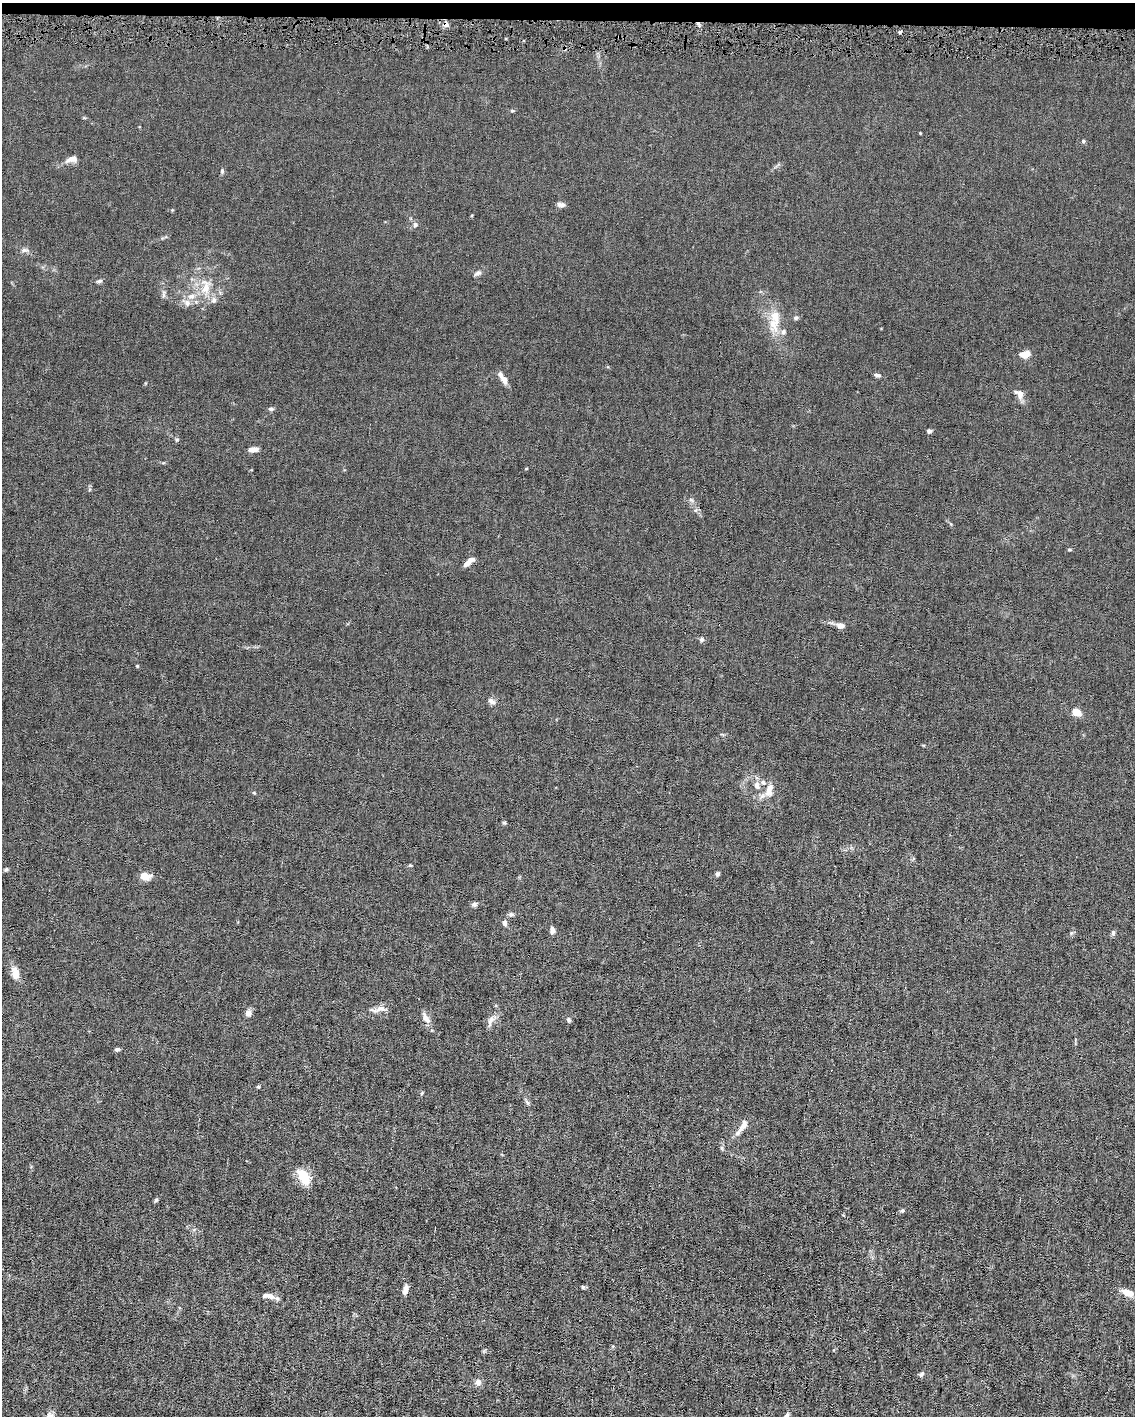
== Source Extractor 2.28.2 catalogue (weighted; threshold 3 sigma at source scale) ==
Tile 2 of 4 x 3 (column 2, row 1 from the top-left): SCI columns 1133-2265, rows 2935-4348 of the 4530 x 4563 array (HDU 1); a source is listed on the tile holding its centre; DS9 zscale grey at full resolution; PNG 1137 x 1418 px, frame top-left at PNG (2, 3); no overlay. Shown black and unused: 1% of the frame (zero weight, under 4 of 8 exposures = <1% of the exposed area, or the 3 px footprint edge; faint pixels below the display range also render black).
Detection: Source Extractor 2.28.2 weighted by HDU 2 'WHT'; one run over the whole footprint, this tile lists its part. Background 0.0155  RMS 0.0024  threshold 0.00961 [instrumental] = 3 sigma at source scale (4.09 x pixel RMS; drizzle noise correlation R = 1.36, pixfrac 0.8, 0.05/0.05 arcsec/px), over >= 5 px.
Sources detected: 77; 3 cosmic-ray / hot-pixel residue — not listed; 5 inside a brighter listed object's ellipse — not listed separately; the other 69 listed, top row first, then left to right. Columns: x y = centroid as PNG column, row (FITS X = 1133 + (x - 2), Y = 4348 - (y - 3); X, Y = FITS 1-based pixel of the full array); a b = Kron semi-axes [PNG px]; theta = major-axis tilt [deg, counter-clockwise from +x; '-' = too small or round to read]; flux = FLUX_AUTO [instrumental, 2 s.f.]
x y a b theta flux
900 32 5 3 - 0.25
968 58 3 3 - 0.56
512 111 5 3 - 0.24
920 133 3 3 - 0.16
1083 141 5 4 - 0.31
71 159 16 8 13 1.3
222 171 6 5 - 0.32
561 204 10 6 -5 0.72
415 224 7 6 - 0.55
24 250 6 6 - 0.51
478 273 11 5 26 0.6
99 281 8 4 15 0.43
206 287 25 13 -86 4.1
164 294 10 4 89 0.52
191 296 11 6 11 1.1
187 303 10 7 -75 0.95
796 318 6 5 - 0.39
774 320 35 13 84 4.5
1025 354 11 7 15 2.1
877 375 8 5 -11 0.56
504 380 12 7 -59 1.1
1019 394 14 9 -49 1.5
271 409 8 5 -8 0.36
929 431 5 5 - 0.47
177 440 6 6 - 0.32
255 449 8 7 - 0.85
526 469 4 3 - 0.15
1069 550 6 3 0 0.24
469 562 13 5 41 1.5
841 626 11 7 -8 0.99
702 639 6 6 - 0.43
137 666 4 4 - 0.19
492 701 10 6 -31 0.82
1076 712 6 5 - 3.3
757 786 12 8 -81 1.2
769 790 21 10 76 2.1
254 793 5 3 - 0.19
504 823 6 5 - 0.3
410 865 5 3 - 0.19
6 870 6 4 48 0.31
717 874 6 4 55 0.43
145 876 12 8 -12 2
474 904 7 5 15 0.55
511 914 6 6 - 0.42
505 923 7 5 -78 0.63
552 930 7 5 -89 0.79
1113 932 7 5 87 0.43
1071 933 6 4 72 0.31
15 973 14 8 -76 2.1
379 1009 23 7 13 1.5
248 1013 8 7 - 0.99
426 1018 16 7 -57 1.4
491 1019 10 7 62 0.99
569 1020 6 5 - 0.37
117 1049 6 5 - 0.42
258 1087 5 4 - 0.24
422 1093 6 3 71 0.2
743 1126 20 8 60 1.8
722 1148 6 4 -71 0.32
304 1177 21 11 -58 4.1
156 1200 5 5 - 0.3
902 1210 6 5 - 0.32
583 1287 5 5 - 0.31
405 1290 12 6 78 1.1
1128 1293 14 7 -23 2
270 1296 14 7 -18 1.4
921 1374 9 5 52 0.42
478 1382 9 8 - 0.81
49 1416 16 10 77 1.7
Overlapping masked pixels (flux is a lower limit): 1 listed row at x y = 968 58
Isophote crosses this tile's border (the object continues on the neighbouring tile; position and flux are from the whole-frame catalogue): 1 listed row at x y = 49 1416